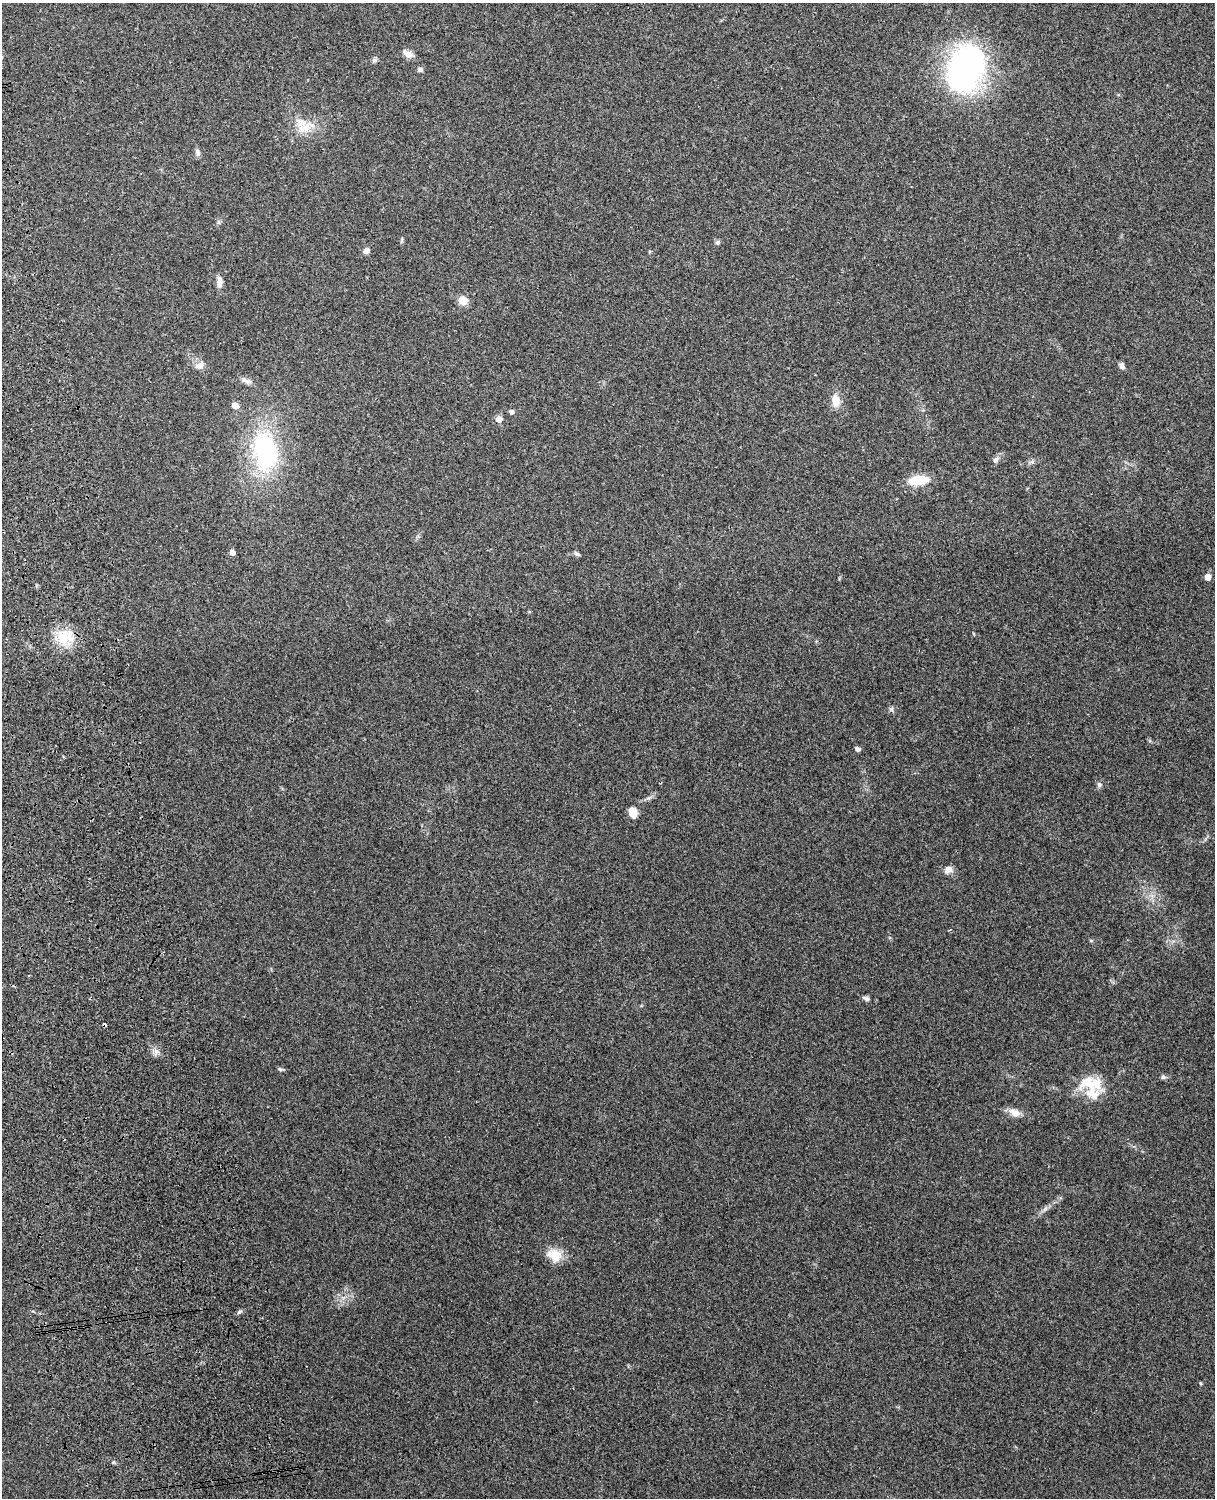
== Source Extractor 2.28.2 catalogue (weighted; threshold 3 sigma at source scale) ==
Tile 7 of 4 x 3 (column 3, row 2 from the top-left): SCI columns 2544-3756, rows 1660-3155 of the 5089 x 4928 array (HDU 1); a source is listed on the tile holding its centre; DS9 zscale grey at full resolution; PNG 1217 x 1500 px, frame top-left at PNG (2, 3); no overlay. Shown black and unused: <1% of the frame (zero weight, under 3 of 4 exposures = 6% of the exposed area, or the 3 px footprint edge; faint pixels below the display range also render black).
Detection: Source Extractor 2.28.2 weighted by HDU 2 'WHT'; one run over the whole footprint, this tile lists its part. Background 0.285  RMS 0.0092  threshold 0.0415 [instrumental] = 3 sigma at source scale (4.5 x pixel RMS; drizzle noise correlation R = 1.50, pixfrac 1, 0.05/0.05 arcsec/px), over >= 5 px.
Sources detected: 43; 1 cosmic-ray / hot-pixel residue — not listed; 3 inside a brighter listed object's ellipse — not listed separately; the other 39 listed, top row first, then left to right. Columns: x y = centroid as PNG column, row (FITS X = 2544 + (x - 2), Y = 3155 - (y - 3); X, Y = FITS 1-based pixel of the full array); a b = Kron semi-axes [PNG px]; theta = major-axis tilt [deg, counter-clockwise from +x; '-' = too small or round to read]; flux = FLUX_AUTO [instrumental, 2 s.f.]
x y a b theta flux
408 54 15 7 -31 5.8
374 60 6 6 - 1.8
420 69 7 6 - 2.3
966 69 39 25 69 280
303 125 28 19 -33 21
198 153 11 6 -79 2.7
718 242 7 6 - 1.9
366 251 7 6 - 3.9
219 281 15 7 89 5.1
463 300 10 8 -19 9.7
200 366 12 9 8 5.4
1121 366 7 5 -51 3.5
247 381 17 6 -17 4.3
836 401 15 10 -79 11
235 405 5 5 - 9.1
511 412 5 4 - 3.1
499 419 5 5 - 8.4
265 451 50 31 -78 110
996 460 8 7 - 2.9
1032 462 6 6 - 1.9
918 480 21 9 8 26
232 552 5 4 - 5.3
577 554 8 5 -30 2.1
1208 577 5 5 - 8.6
65 637 24 21 -1 25
891 709 7 5 44 1.9
857 749 5 5 - 2.7
1099 784 6 6 - 2.3
633 812 11 8 -69 9.9
948 869 12 9 21 4.8
866 998 10 5 -21 2.3
156 1051 9 6 -48 3.9
280 1069 6 5 - 1.5
1163 1077 7 6 - 1.8
1092 1094 34 15 -29 18
1015 1113 16 9 -28 7.6
554 1255 19 15 -28 15
240 1312 6 4 44 1.5
1200 1383 5 3 - 0.8